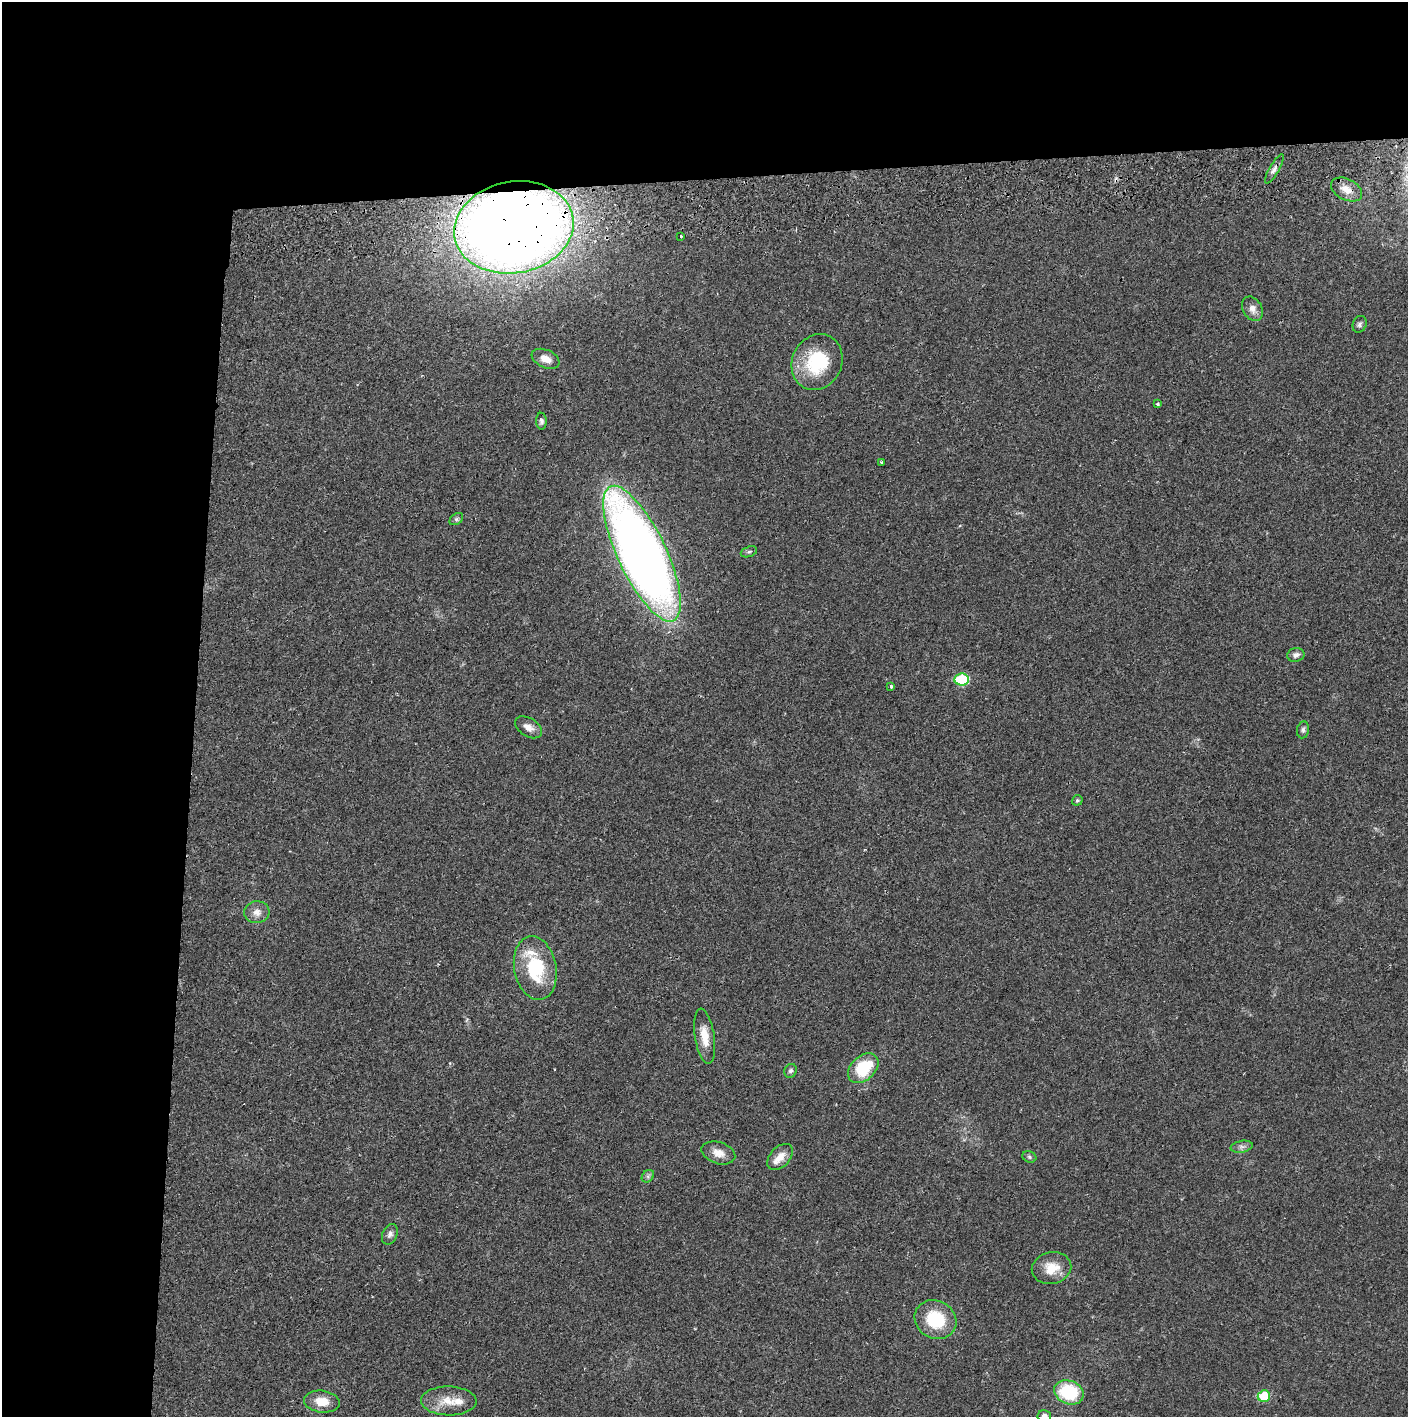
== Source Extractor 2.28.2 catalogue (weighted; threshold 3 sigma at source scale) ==
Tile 1 of 3 x 3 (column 1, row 1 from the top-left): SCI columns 4-1409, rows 2887-4301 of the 4228 x 4359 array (HDU 1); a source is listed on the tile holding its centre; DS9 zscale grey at full resolution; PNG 1410 x 1419 px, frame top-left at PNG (2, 2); each listed source drawn as its Kron ellipse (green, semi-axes under 4 px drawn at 4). Shown black and unused: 24% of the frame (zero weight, under 2 of 3 exposures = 3% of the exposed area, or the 3 px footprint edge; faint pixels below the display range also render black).
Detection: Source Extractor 2.28.2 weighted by HDU 2 'WHT'; one run over the whole footprint, this tile lists its part. Background 0.0214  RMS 0.0035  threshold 0.0156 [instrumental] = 3 sigma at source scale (4.5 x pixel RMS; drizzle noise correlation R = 1.50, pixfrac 1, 0.05/0.05 arcsec/px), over >= 5 px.
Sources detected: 42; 1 cosmic-ray / hot-pixel residue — neither listed nor drawn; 3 inside a brighter listed object's ellipse — not listed separately; the other 38 listed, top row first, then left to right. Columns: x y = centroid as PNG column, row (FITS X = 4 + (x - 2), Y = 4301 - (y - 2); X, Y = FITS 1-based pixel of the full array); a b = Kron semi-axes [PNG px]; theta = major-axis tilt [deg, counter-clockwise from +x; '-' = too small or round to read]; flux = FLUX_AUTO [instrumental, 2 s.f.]
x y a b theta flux
1274 169 16 5 60 1.5
1346 189 17 10 -26 3.6
514 227 60 45 10 620
681 236 3 3 - 0.55
1252 309 13 9 -58 2.6
1360 324 8 7 - 0.96
546 359 15 9 -24 3.2
817 362 28 24 63 20
1158 404 3 3 - 0.9
541 421 8 5 -87 0.86
881 462 3 2 - 0.36
456 519 7 5 37 0.73
749 552 8 5 20 0.75
642 554 74 24 -65 380
1296 655 8 7 - 1.3
962 679 7 6 - 21
891 686 4 3 - 2.4
528 727 15 9 -32 2.4
1303 730 8 6 81 0.88
1077 800 5 5 - 0.6
257 912 12 11 - 2.7
535 968 32 21 -79 21
705 1036 28 9 -81 5.7
863 1068 17 12 44 15
791 1071 7 6 - 0.91
1242 1147 11 6 10 1.3
718 1153 17 10 -17 3.6
780 1157 15 10 47 3.9
1029 1157 7 5 -22 0.65
648 1176 7 5 46 0.82
390 1234 10 7 65 1.3
1051 1268 20 15 12 6.5
936 1320 21 18 -30 16
1069 1392 15 11 -22 21
1264 1396 6 6 - 12
449 1401 28 14 -1 6.6
322 1402 18 11 -6 5.6
1044 1416 7 6 - 1.7
Overlapping masked pixels (flux is a lower limit): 2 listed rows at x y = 514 227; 642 554
Isophote crosses this tile's border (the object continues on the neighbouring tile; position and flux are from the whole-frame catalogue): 1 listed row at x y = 1044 1416